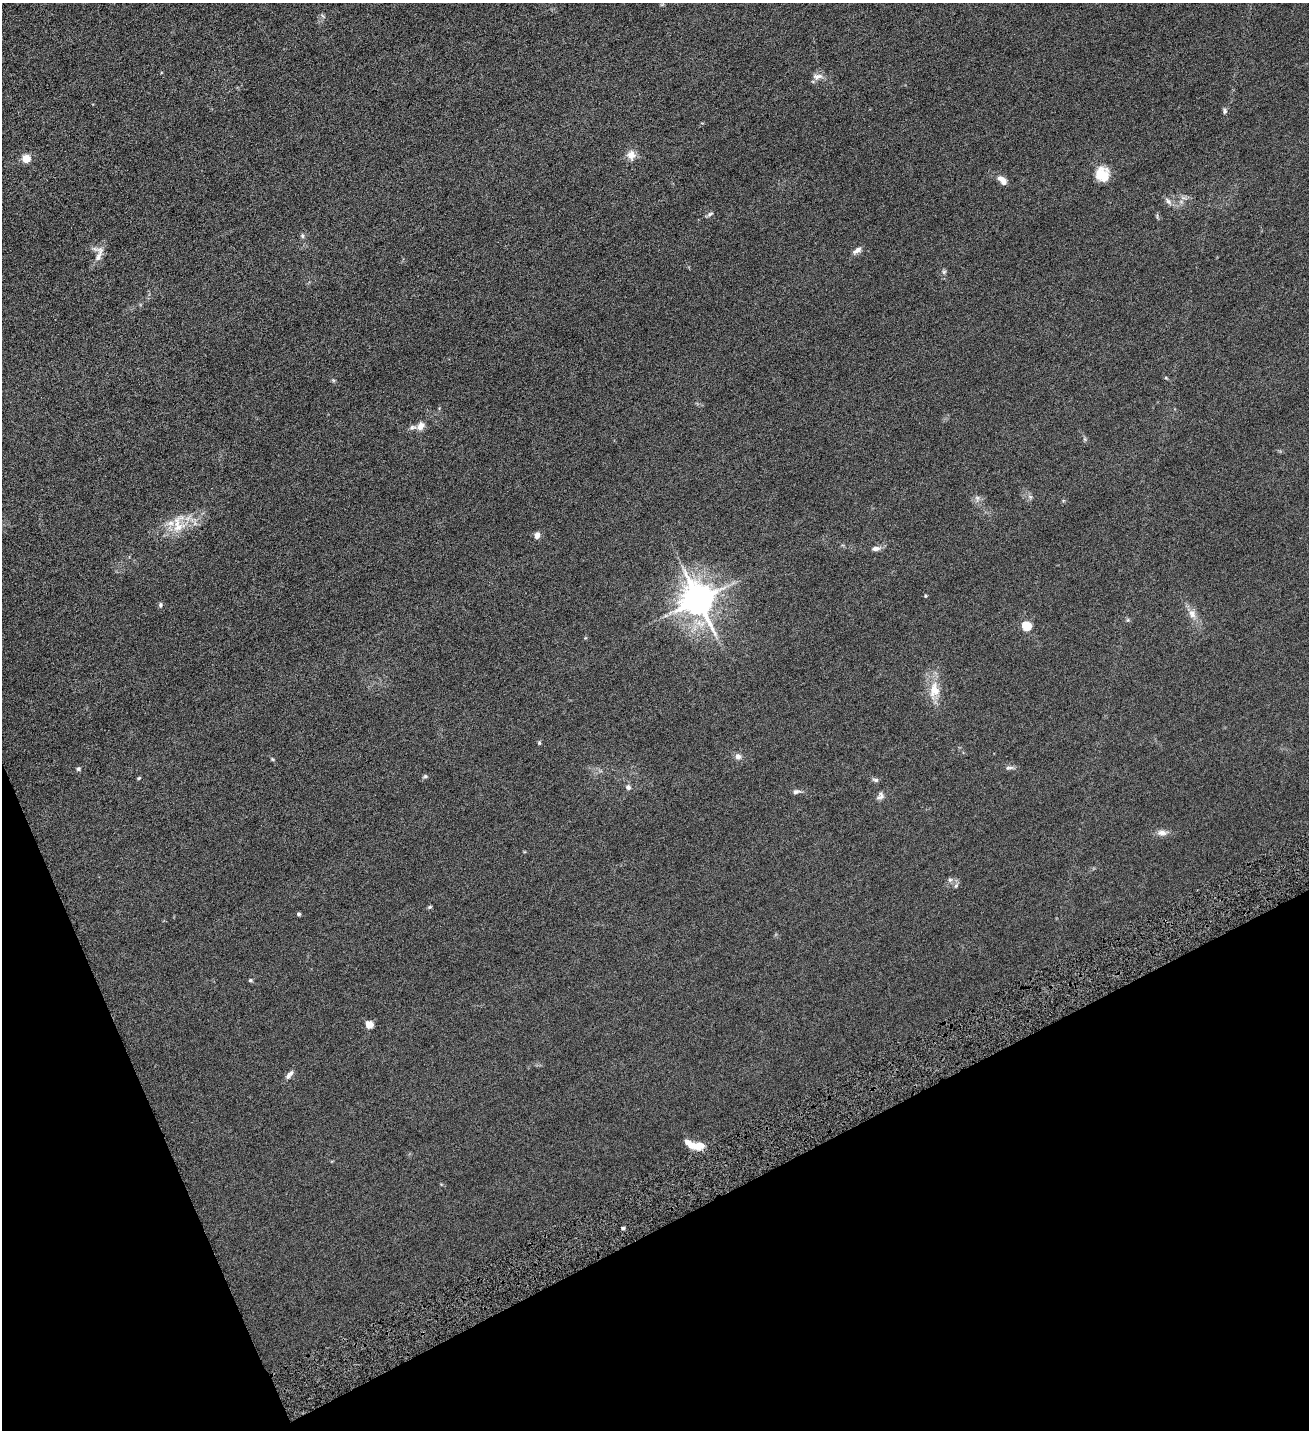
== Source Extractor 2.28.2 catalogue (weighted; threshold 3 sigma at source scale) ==
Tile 14 of 4 x 4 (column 2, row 4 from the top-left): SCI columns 1604-2910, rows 4-1431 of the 5686 x 5720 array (HDU 1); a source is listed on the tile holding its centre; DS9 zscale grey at full resolution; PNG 1311 x 1432 px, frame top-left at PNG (2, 3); no overlay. Shown black and unused: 20% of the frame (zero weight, under 4 of 8 exposures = <1% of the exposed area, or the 3 px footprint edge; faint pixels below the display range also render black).
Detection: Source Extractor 2.28.2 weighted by HDU 2 'WHT'; one run over the whole footprint, this tile lists its part. Background 0.0445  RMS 0.0066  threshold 0.027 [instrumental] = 3 sigma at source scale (4.09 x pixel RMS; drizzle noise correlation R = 1.36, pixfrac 0.8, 0.05/0.05 arcsec/px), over >= 5 px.
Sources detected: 48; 2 inside a brighter listed object's ellipse — not listed separately; the other 46 listed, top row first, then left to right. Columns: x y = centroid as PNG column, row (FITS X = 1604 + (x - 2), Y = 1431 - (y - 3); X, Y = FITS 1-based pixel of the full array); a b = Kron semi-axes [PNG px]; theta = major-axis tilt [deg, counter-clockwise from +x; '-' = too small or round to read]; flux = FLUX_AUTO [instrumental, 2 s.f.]
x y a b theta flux
323 16 8 3 -45 0.76
817 77 15 8 11 3.5
1225 111 7 6 - 1.3
631 155 11 10 - 5
26 159 9 8 - 6.5
1102 174 16 15 - 12
1002 180 13 7 -41 4
1168 201 11 6 -42 2.4
710 214 8 5 22 1.3
302 236 7 5 -70 1
857 250 14 6 33 2.7
98 253 22 12 -88 5.4
944 272 7 5 45 1
1166 378 5 3 - 0.6
421 426 12 9 59 3.6
1030 497 7 4 -2 1.1
977 498 7 6 - 1.7
178 524 31 18 86 13
537 535 8 6 71 3
876 548 12 6 8 2.4
925 596 4 3 - 0.61
698 600 10 9 - 1200
160 605 6 5 - 1.1
1192 614 13 10 -73 4.3
1026 626 5 5 - 32
934 690 23 14 85 11
539 743 5 4 - 0.71
738 756 8 8 - 2.5
272 759 5 4 - 0.65
1009 768 13 5 7 1.7
78 769 6 5 - 0.97
425 776 7 5 21 0.92
139 778 5 3 - 0.63
876 780 8 5 -17 1.4
628 787 7 6 - 1.8
796 792 10 6 12 1.7
881 796 11 8 57 2.4
1162 833 13 8 -5 3.3
950 879 7 5 -67 1.3
430 907 6 4 22 0.77
299 914 4 3 - 1.2
250 980 5 4 - 0.79
369 1025 5 5 - 12
289 1075 14 6 48 2.4
694 1145 21 7 -15 12
623 1228 4 4 - 0.92